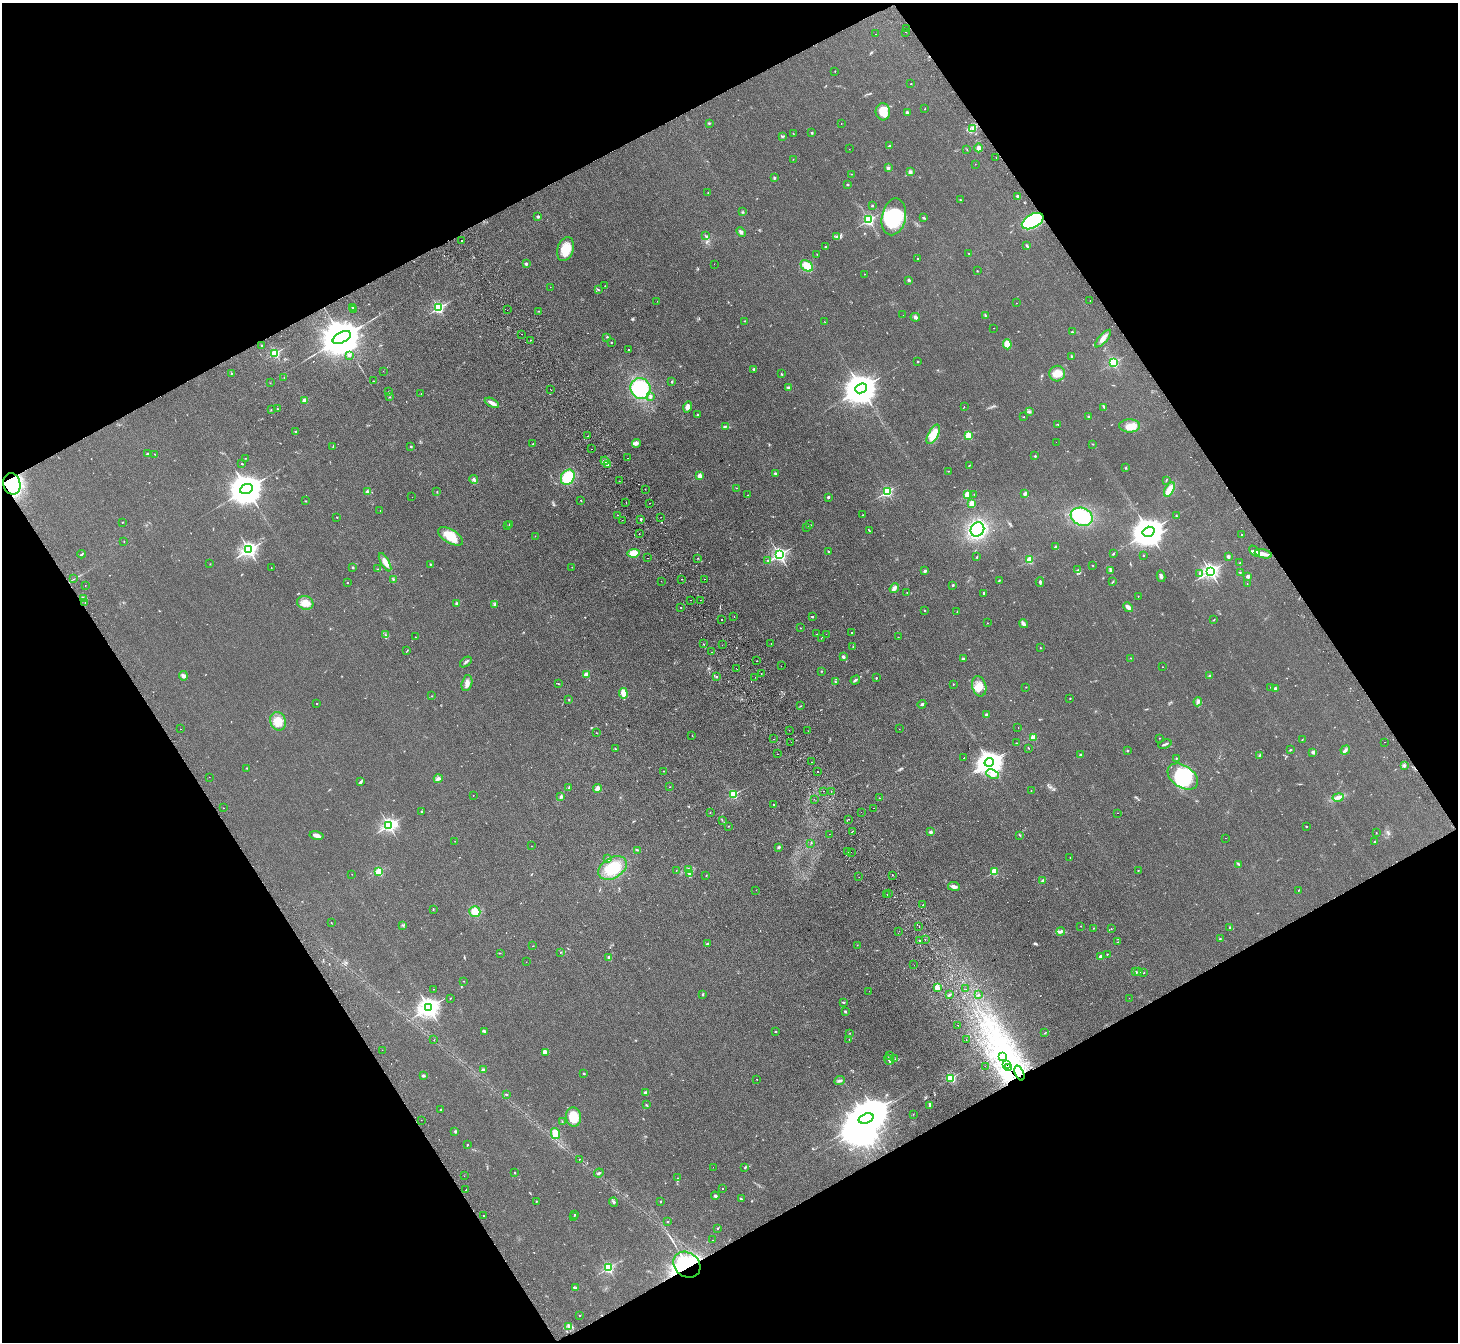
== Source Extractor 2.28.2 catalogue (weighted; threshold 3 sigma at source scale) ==
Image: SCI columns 52-5874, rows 194-5552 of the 5926 x 5882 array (HDU 1 of 3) = the unmasked area's bounding box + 8 px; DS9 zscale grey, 4 x 4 block average (1 PNG px = mean of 4 x 4 image px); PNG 1460 x 1344 px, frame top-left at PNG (2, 3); each listed source drawn as its Kron ellipse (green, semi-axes under 4 px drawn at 4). Shown black and unused: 47% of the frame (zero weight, under 2 of 3 exposures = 3% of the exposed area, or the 3 px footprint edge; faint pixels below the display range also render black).
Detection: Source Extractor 2.28.2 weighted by HDU 2 'WHT'. Background 0.106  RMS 0.012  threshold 0.0521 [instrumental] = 3 sigma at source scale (4.5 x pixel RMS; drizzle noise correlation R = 1.50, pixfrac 1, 0.05/0.05 arcsec/px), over >= 5 px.
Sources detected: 667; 5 too faint to see at this stretch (4 x 4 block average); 31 inside a brighter object's white glare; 26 cosmic-ray / hot-pixel residue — neither listed nor drawn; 11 coinciding with a brighter row at this scale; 15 inside a brighter listed object's ellipse — not listed separately; of the other 579, all 500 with FLUX_AUTO >= 1.6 (the completeness limit of this list) listed and drawn (79 fainter detections not listed), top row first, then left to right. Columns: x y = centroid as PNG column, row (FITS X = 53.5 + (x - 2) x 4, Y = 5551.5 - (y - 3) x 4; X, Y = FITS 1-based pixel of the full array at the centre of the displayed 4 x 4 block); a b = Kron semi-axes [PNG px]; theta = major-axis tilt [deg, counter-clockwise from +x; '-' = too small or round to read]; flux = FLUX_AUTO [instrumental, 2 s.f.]
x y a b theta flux
906 28 2 2 - 4.7
906 32 2 2 - 6
876 34 2 2 - 2.9
835 71 2 2 - 3.2
911 84 2 2 - 4.1
925 109 2 2 - 2.1
883 112 8 7 - 110
907 112 2 2 - 50
709 123 3 2 - 5.9
841 123 2 2 - 2.4
973 129 2 2 - 7.2
793 133 2 2 - 2.4
812 133 2 2 - 23
783 136 3 2 - 5.8
889 146 3 2 - 6.3
979 148 4 3 - 29
849 149 2 2 - 1.8
967 150 2 2 - 2.2
996 157 2 2 - 2.3
793 159 2 2 - 1.9
975 164 2 2 - 2.6
888 168 2 2 - 69
910 172 2 2 - 89
852 174 2 2 - 2.9
774 178 2 2 - 13
847 184 2 2 - 6.2
708 193 2 2 - 3.1
1018 196 2 2 - 68
960 200 3 2 - 2.7
872 205 2 2 - 21
743 212 3 2 - 6.3
538 216 2 2 - 46
894 217 18 12 78 320
923 218 2 2 - 4.1
869 220 2 2 - 1100
1033 221 12 6 28 600
741 232 5 3 - 18
706 236 2 2 - 5.6
836 236 2 2 - 5.1
462 241 2 2 - 3.4
825 246 2 2 - 9.6
1027 246 4 2 - 8.7
566 249 12 8 72 120
969 253 2 2 - 3.8
817 254 3 2 - 2
918 259 2 2 - 10
526 264 2 2 - 37
714 264 2 2 - 2.2
807 266 7 5 -37 72
977 271 2 2 - 2.7
864 274 2 2 - 1.6
909 280 2 2 - 42
605 286 2 2 - 2.7
550 287 2 2 - 2.5
599 289 3 2 - 4.2
1090 300 2 2 - 6.6
657 301 2 2 - 2.9
1016 303 2 2 - 3.2
353 308 2 2 - 3.5
438 308 2 2 - 980
354 310 2 2 - 2.5
507 310 2 2 - 1.6
539 311 2 2 - 2.3
903 315 2 2 - 1.9
985 315 2 2 - 4.4
915 317 5 3 - 16
744 321 2 2 - 2
825 322 2 2 - 1.8
993 328 2 2 - 1.8
1072 332 3 2 - 5.4
521 334 2 2 - 2.6
342 337 10 5 27 40000
607 337 3 2 - 4.2
1103 339 11 3 48 38
530 340 2 2 - 2.2
611 342 2 2 - 3
1007 344 5 4 - 61
261 345 2 2 - 11
629 350 2 2 - 6.4
275 353 2 2 - 740
349 355 2 2 - 29
1072 356 3 2 - 4.8
918 362 2 2 - 5.5
1114 363 2 2 - 520
754 369 3 2 - 8.9
383 371 2 2 - 2.4
231 373 2 2 - 3.4
781 374 2 2 - 5.4
1057 374 8 7 - 65
284 377 2 2 - 3.9
373 381 2 2 - 7.6
672 381 2 2 - 6.8
270 383 2 2 - 1.8
640 388 10 10 - 390
789 388 3 3 - 12
861 388 6 4 23 16000
550 389 2 2 - 2
388 392 4 2 - 4.1
421 394 2 2 - 2.3
390 397 2 2 - 1.7
650 397 4 2 - 8
305 400 2 2 - 160
492 403 8 3 -26 30
964 406 2 2 - 1.8
688 407 5 4 - 32
1104 407 4 2 - 6.3
278 409 2 2 - 3.2
271 410 2 2 - 2.6
1029 412 3 2 - 6
698 415 2 2 - 7.2
1023 417 2 2 - 2.8
1088 417 2 2 - 9.9
1058 424 2 2 - 3.2
725 426 3 2 - 4.7
1130 426 10 6 -1 64
295 431 2 2 - 14
933 434 11 5 61 110
968 435 2 2 - 400
588 436 2 2 - 2.9
1056 442 2 2 - 1.6
533 443 2 2 - 4.3
636 443 4 4 - 16
1092 444 3 2 - 3
411 446 2 2 - 13
333 447 3 2 - 5.1
591 449 2 2 - 3.1
147 454 2 2 - 29
154 454 2 2 - 1.8
1035 456 2 2 - 5.6
245 458 2 2 - 1.8
628 458 2 2 - 3.6
605 461 4 3 - 18
242 464 2 2 - 3.9
607 465 2 2 - 15
969 465 2 2 - 3.3
1126 468 2 2 - 2.3
948 471 2 2 - 3.6
775 473 2 2 - 44
700 476 2 2 - 150
568 477 8 6 57 190
473 479 4 3 - 14
1166 480 2 2 - 3.1
619 481 2 2 - 8
12 484 11 8 -78 530
737 488 2 2 - 2.1
246 489 6 5 - 18000
645 489 2 2 - 5.7
1169 489 8 3 60 93
368 492 2 2 - 140
437 492 2 2 - 2.1
887 492 2 2 - 910
974 494 2 2 - 1.8
1025 494 3 3 - 15
748 495 2 2 - 1.7
967 495 2 2 - 350
412 497 2 2 - 2.6
828 497 3 2 - 8.8
581 500 2 2 - 2.9
305 501 2 2 - 4.1
626 503 2 2 - 5.8
650 503 2 2 - 8.3
972 503 2 2 - 210
380 511 2 2 - 1.6
617 515 2 2 - 9.9
862 515 2 2 - 2.8
1177 516 2 2 - 2.6
337 517 2 2 - 10
661 517 2 2 - 2
1082 517 11 8 -20 290
641 519 2 2 - 27
622 520 2 2 - 1.7
122 522 2 2 - 8
509 524 2 2 - 4.3
810 525 2 2 - 3.5
507 526 2 2 - 2.9
807 527 2 2 - 4.4
977 529 7 6 - 480
869 531 2 2 - 4
1148 532 6 5 - 13000
639 534 2 2 - 2.2
1242 535 2 2 - 8
450 536 14 7 -31 130
535 536 2 2 - 1.6
124 542 2 2 - 1.8
1056 547 4 3 - 10
249 550 3 2 - 2600
829 551 2 2 - 4.8
1255 551 6 2 -46 16
634 553 6 4 10 74
82 554 4 2 - 6.7
1113 554 2 2 - 5.1
1263 554 9 3 -14 39
779 555 2 2 - 2000
1143 555 2 2 - 10
1228 556 2 2 - 66
977 557 2 2 - 3
647 558 2 2 - 13
698 558 2 2 - 2.3
768 560 2 2 - 4
1029 560 2 2 - 390
385 562 10 4 -60 41
1240 563 3 2 - 5.4
210 564 2 2 - 5.2
431 564 3 2 - 5.4
1093 566 2 2 - 3.1
353 567 2 2 - 24
572 567 2 2 - 2.4
271 568 2 2 - 2.7
377 569 2 2 - 2.7
1077 570 4 2 - 6.3
925 571 3 2 - 11
1111 571 3 2 - 4.4
1210 571 3 2 - 2500
1200 573 4 3 - 12
1240 573 3 2 - 4.6
1161 576 6 2 -79 17
1248 576 3 2 - 19
74 579 2 2 - 2.1
393 579 3 2 - 5.7
682 579 2 2 - 5.8
704 579 2 2 - 4.2
999 580 2 2 - 3
661 581 2 2 - 1.6
1040 582 5 2 - 12
1113 582 2 2 - 2.4
347 583 2 2 - 9.8
1247 584 2 2 - 3.7
953 585 2 2 - 7.8
85 586 2 2 - 6.1
894 588 5 3 - 27
907 592 2 2 - 1.9
984 593 3 2 - 11
1138 596 2 2 - 6
84 598 2 2 - 3.4
691 600 2 2 - 4
700 600 2 2 - 3.1
85 603 2 2 - 3.6
305 603 8 6 -17 73
457 604 2 2 - 97
495 605 3 2 - 7.4
681 607 2 2 - 7.4
1128 607 5 3 - 34
924 610 2 2 - 9.8
957 612 3 2 - 2.6
734 617 2 2 - 3.8
812 617 2 2 - 21
1214 619 2 2 - 2.3
721 620 2 2 - 3.3
987 623 2 2 - 2.7
1023 624 5 2 - 33
800 628 2 2 - 6.3
852 633 2 2 - 11
817 634 2 2 - 5.6
826 634 2 2 - 2.1
386 635 2 2 - 2.4
415 637 2 2 - 5.3
898 637 2 2 - 1.9
821 638 2 2 - 1.9
703 644 2 2 - 8.4
771 644 2 2 - 2.5
722 645 2 2 - 2.7
853 646 2 2 - 2
1040 648 2 2 - 2.3
407 651 2 2 - 2.2
711 652 2 2 - 3.2
843 657 2 2 - 66
1131 658 2 2 - 2.3
964 659 3 2 - 12
757 661 2 2 - 2.7
466 662 6 2 40 10
781 666 2 2 - 2.7
1162 667 2 2 - 1.8
736 668 2 2 - 2.5
821 671 2 2 - 4.2
761 673 2 2 - 1.7
586 675 2 2 - 140
183 676 4 4 - 17
1210 676 2 2 - 53
716 677 2 2 - 11
755 677 2 2 - 2.6
876 678 2 2 - 15
855 680 5 2 - 12
835 682 2 2 - 3
467 683 8 5 74 34
558 684 3 2 - 3.6
953 684 2 2 - 4
979 686 10 7 -74 73
1026 687 2 2 - 2.2
1271 687 2 2 - 3.4
1275 689 2 2 - 86
623 693 5 3 - 68
432 696 2 2 - 2.1
1070 698 2 2 - 2.2
569 700 2 2 - 6.2
1198 702 4 3 - 14
317 703 2 2 - 7.6
922 704 4 2 - 9.7
801 706 2 2 - 3.2
987 714 2 2 - 52
278 721 9 7 -67 83
1018 727 2 2 - 1.7
180 729 2 2 - 39
899 729 2 2 - 1.8
789 730 2 2 - 2.9
808 731 2 2 - 2
596 733 2 2 - 1.8
692 735 2 2 - 1.9
1033 737 2 2 - 190
1159 738 2 2 - 3.1
774 739 2 2 - 14
1302 739 2 2 - 2.7
791 742 2 2 - 5.7
1384 742 2 2 - 2.8
1016 743 2 2 - 2.6
1165 744 7 2 19 11
1029 748 2 2 - 2.7
615 749 3 2 - 4.5
1127 750 2 2 - 19
1290 750 2 2 - 4.7
1345 750 5 2 - 12
1313 752 2 2 - 69
777 754 2 2 - 2.9
1080 755 3 2 - 7.3
1259 756 2 2 - 4.5
964 758 2 2 - 17
1176 758 2 2 - 3.2
811 762 2 2 - 1.9
989 762 4 3 - 5000
1404 765 3 2 - 8.7
247 768 2 2 - 4.8
664 771 2 2 - 3.6
818 772 2 2 - 3
992 774 6 4 -24 31
209 777 2 2 - 1.8
1183 777 17 11 -34 300
438 779 4 2 - 12
361 782 3 2 - 8.6
569 787 2 2 - 3.7
670 787 2 2 - 2
597 788 4 3 - 37
824 791 2 2 - 2.7
831 791 2 2 - 1.7
1031 791 2 2 - 4.7
473 795 2 2 - 2.7
733 795 2 2 - 530
561 797 4 2 - 14
1338 797 6 3 13 19
879 798 2 2 - 3.6
814 799 2 2 - 5
774 805 2 2 - 2.8
224 808 2 2 - 3
874 808 2 2 - 5.4
421 811 2 2 - 3.5
710 812 2 2 - 2
861 812 2 2 - 3.4
1117 813 2 2 - 2.1
849 819 2 2 - 8.8
722 820 2 2 - 1.9
389 825 3 2 - 1900
728 826 2 2 - 2.4
1306 826 2 2 - 5
852 832 2 2 - 19
931 832 2 2 - 85
1376 832 2 2 - 2.7
829 834 2 2 - 2
316 835 7 3 -12 36
1020 835 3 2 - 3.7
1225 838 2 2 - 4.2
455 841 2 2 - 1.7
1375 841 2 2 - 3.6
811 843 2 2 - 1.9
532 846 2 2 - 2.6
779 847 3 2 - 9.3
638 850 2 2 - 3.6
848 852 2 2 - 6.2
851 852 2 2 - 3
1070 858 2 2 - 7.7
608 859 2 2 - 59
1239 864 3 2 - 8.3
612 868 15 10 31 190
689 869 4 2 - 9.2
676 870 2 2 - 3.6
1138 870 2 2 - 7.8
379 871 2 2 - 480
994 871 2 2 - 340
352 874 2 2 - 3
690 874 4 3 - 26
706 875 2 2 - 2.6
893 875 2 2 - 5.2
859 877 2 2 - 6.9
1043 880 3 2 - 14
954 886 6 4 -8 26
756 890 2 2 - 4.2
1299 890 2 2 - 3.1
889 893 2 2 - 2.9
887 894 2 2 - 1.9
923 905 2 2 - 3.5
433 909 3 2 - 4
475 911 5 5 - 76
331 922 2 2 - 2.6
403 925 2 2 - 3.9
919 926 2 2 - 3
1081 926 2 2 - 2.1
1229 927 2 2 - 4.7
1094 928 2 2 - 2.3
1111 929 2 2 - 2.7
899 931 2 2 - 4.1
1061 931 4 3 - 12
925 939 2 2 - 3.5
1220 939 2 2 - 4.5
920 940 2 2 - 3.5
1118 942 2 2 - 2.3
707 944 2 2 - 27
857 945 2 2 - 1.9
533 946 3 2 - 2.1
560 952 2 2 - 1.9
500 953 2 2 - 2.5
1107 954 2 2 - 8.8
1100 956 2 2 - 71
609 957 2 2 - 66
526 962 2 2 - 1.8
914 965 2 2 - 2.2
1139 971 3 2 - 6.7
1136 972 3 3 - 7.9
1144 973 2 2 - 2.4
464 981 2 2 - 2.6
937 987 2 2 - 260
433 989 2 2 - 2.3
966 989 2 2 - 1.9
869 991 2 2 - 1.8
702 995 2 2 - 2.5
949 995 3 2 - 9.4
978 995 2 2 - 7.5
450 998 2 2 - 2.2
1129 998 2 2 - 2.3
843 1002 4 2 - 4.9
429 1008 3 3 - 4500
845 1012 2 2 - 13
958 1025 2 2 - 8.9
776 1031 3 2 - 3.5
484 1032 3 3 - 7.5
850 1033 2 2 - 2.1
1045 1033 3 2 - 5
849 1039 2 2 - 2.2
434 1040 2 2 - 3.6
966 1040 2 2 - 3.4
382 1050 2 2 - 4.3
545 1052 2 2 - 67
890 1055 3 3 - 9.3
1002 1057 2 2 - 3.1
895 1059 2 2 - 1.6
889 1060 5 2 - 10
1007 1064 3 2 - 9.7
985 1066 2 2 - 1.8
1008 1067 3 2 - 8.4
483 1070 2 2 - 89
584 1073 2 2 - 4.9
1019 1073 8 3 -68 52
423 1075 4 2 - 8.6
951 1078 2 2 - 680
757 1079 2 2 - 3.6
839 1081 5 2 - 11
645 1093 2 2 - 90
506 1094 2 2 - 6
646 1105 2 2 - 3.6
929 1106 3 2 - 11
441 1109 2 2 - 2.7
913 1114 2 2 - 2
573 1117 9 7 -80 150
866 1118 8 5 19 20000
421 1120 2 2 - 1.7
562 1122 4 2 - 4.3
455 1132 2 2 - 6.9
555 1133 5 4 - 93
467 1145 2 2 - 3.9
579 1160 2 2 - 4.3
713 1167 2 2 - 3
745 1168 2 2 - 4.4
515 1173 2 2 - 5.1
599 1173 5 2 - 9.3
464 1176 2 2 - 5.5
677 1178 2 2 - 2.9
723 1188 2 2 - 3.8
466 1190 2 2 - 14
715 1196 4 3 - 14
741 1199 3 2 - 5.4
536 1201 2 2 - 7.5
660 1201 2 2 - 5.5
613 1202 4 3 - 11
574 1214 3 2 - 3.9
483 1216 2 2 - 14
574 1217 2 2 - 8.7
667 1222 2 2 - 3.6
718 1228 2 2 - 2.8
712 1240 2 2 - 3.5
687 1265 14 12 -37 630
608 1268 2 2 - 950
576 1288 2 2 - 3.3
579 1315 2 2 - 4.2
569 1327 2 2 - 4.1
Overlapping masked pixels (flux is a lower limit): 5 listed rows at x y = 1033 221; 12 484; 1007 1064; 1019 1073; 687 1265
Diffuse or blended objects may show on this block-average render without a row.